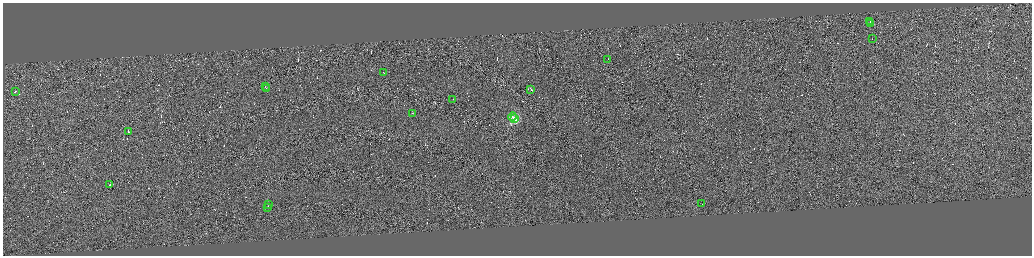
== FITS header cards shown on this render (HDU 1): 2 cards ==
NAXIS1  =                 4117
NAXIS2  =                 1013

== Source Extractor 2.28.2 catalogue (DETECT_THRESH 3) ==
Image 4117 x 1013 px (HDU 1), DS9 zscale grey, zoomed out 1/4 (1 PNG px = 4 x 4 image px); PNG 1034 x 258 px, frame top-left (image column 2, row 1011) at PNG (3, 3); each listed source drawn as its Kron ellipse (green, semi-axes under 4 px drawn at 4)
Background 0.0788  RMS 2.9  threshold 8.84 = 3 sigma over >= 5 px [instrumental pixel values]
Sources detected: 510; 492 cannot appear on this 1/4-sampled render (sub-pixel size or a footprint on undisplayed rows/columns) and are neither listed nor drawn; the other 18 listed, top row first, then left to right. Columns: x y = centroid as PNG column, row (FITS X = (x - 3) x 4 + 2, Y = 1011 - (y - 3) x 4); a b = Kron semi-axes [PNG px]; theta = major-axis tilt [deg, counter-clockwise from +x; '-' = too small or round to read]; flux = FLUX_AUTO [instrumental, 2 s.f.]
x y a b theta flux
870 21 2 1 - 8000
871 23 2 1 - 12000
872 39 2 1 - 6900
608 59 2 1 - 9900
384 73 2 1 - 6900
266 87 2 1 - 7500
267 89 2 1 - 29000
531 89 2 1 - 6600
16 91 3 1 - 14000
453 99 2 1 - 6100
412 113 3 1 - 14000
513 116 4 3 - 5200
515 119 2 2 - 110000
129 132 2 1 - 77000
110 185 2 1 - 47000
702 204 2 1 - 6600
269 205 2 1 - 6700
267 207 3 1 - 11000
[492 sub-pixel or undisplayed-footprint detections neither listed nor drawn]